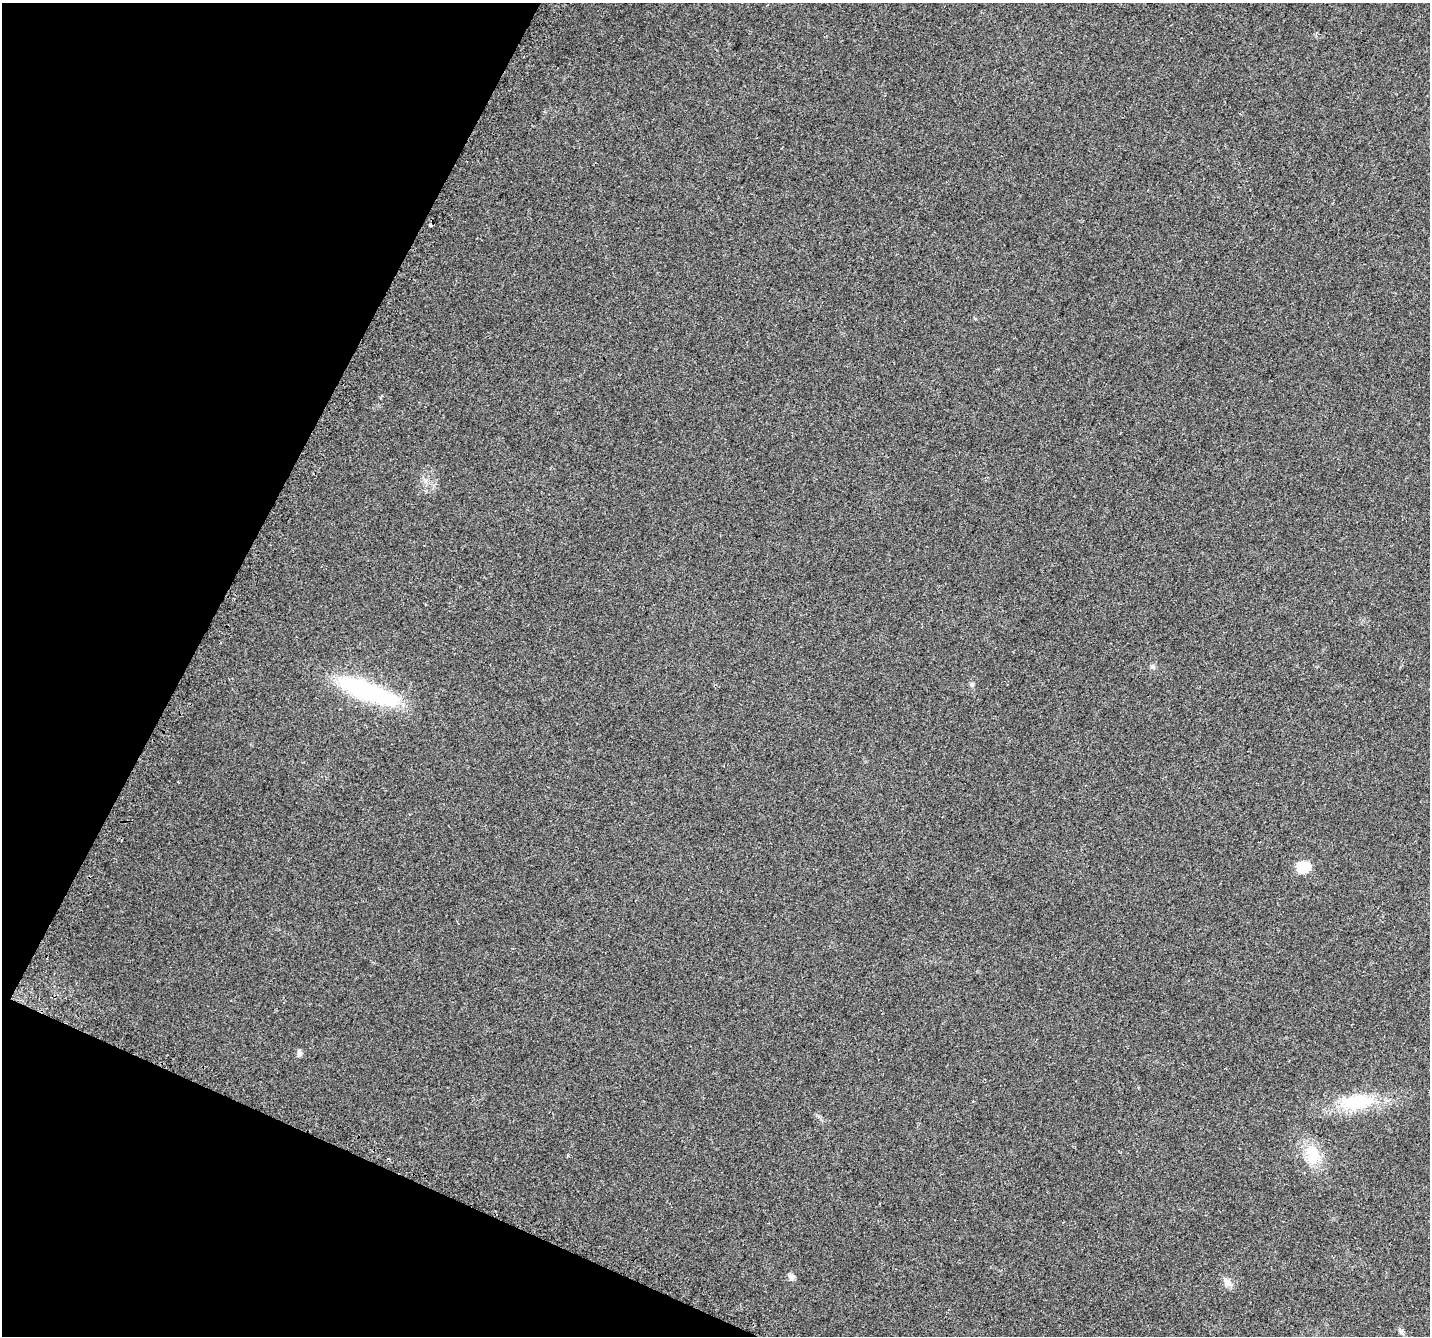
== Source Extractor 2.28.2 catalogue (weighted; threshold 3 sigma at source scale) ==
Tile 9 of 4 x 4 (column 1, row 3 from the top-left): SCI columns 40-1467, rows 1668-3001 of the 5852 x 5960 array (HDU 1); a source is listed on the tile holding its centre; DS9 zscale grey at full resolution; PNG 1432 x 1338 px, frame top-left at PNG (2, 3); no overlay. Shown black and unused: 21% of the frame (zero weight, under 2 of 3 exposures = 3% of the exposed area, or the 3 px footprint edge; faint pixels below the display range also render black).
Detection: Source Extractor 2.28.2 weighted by HDU 2 'WHT'; one run over the whole footprint, this tile lists its part. Background 0.0996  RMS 0.0087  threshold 0.0393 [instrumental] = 3 sigma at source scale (4.5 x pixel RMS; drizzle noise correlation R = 1.50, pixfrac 1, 0.0396/0.0396 arcsec/px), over >= 5 px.
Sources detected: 12; all 12 listed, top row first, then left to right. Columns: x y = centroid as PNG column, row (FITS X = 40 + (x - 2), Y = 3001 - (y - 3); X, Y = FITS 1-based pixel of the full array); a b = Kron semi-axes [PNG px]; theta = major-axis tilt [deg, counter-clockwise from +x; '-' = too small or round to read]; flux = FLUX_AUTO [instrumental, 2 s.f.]
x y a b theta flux
430 225 3 3 - 5
1152 666 8 6 -1 1.8
972 684 6 6 - 1.7
367 691 72 17 -21 110
1303 867 7 6 - 63
299 1053 9 6 -64 2.3
973 1101 3 3 - 0.86
1357 1102 41 18 10 45
1313 1154 24 16 -61 25
792 1277 9 8 - 2.8
1227 1282 13 8 -56 5.2
1401 1332 9 5 -44 2.3